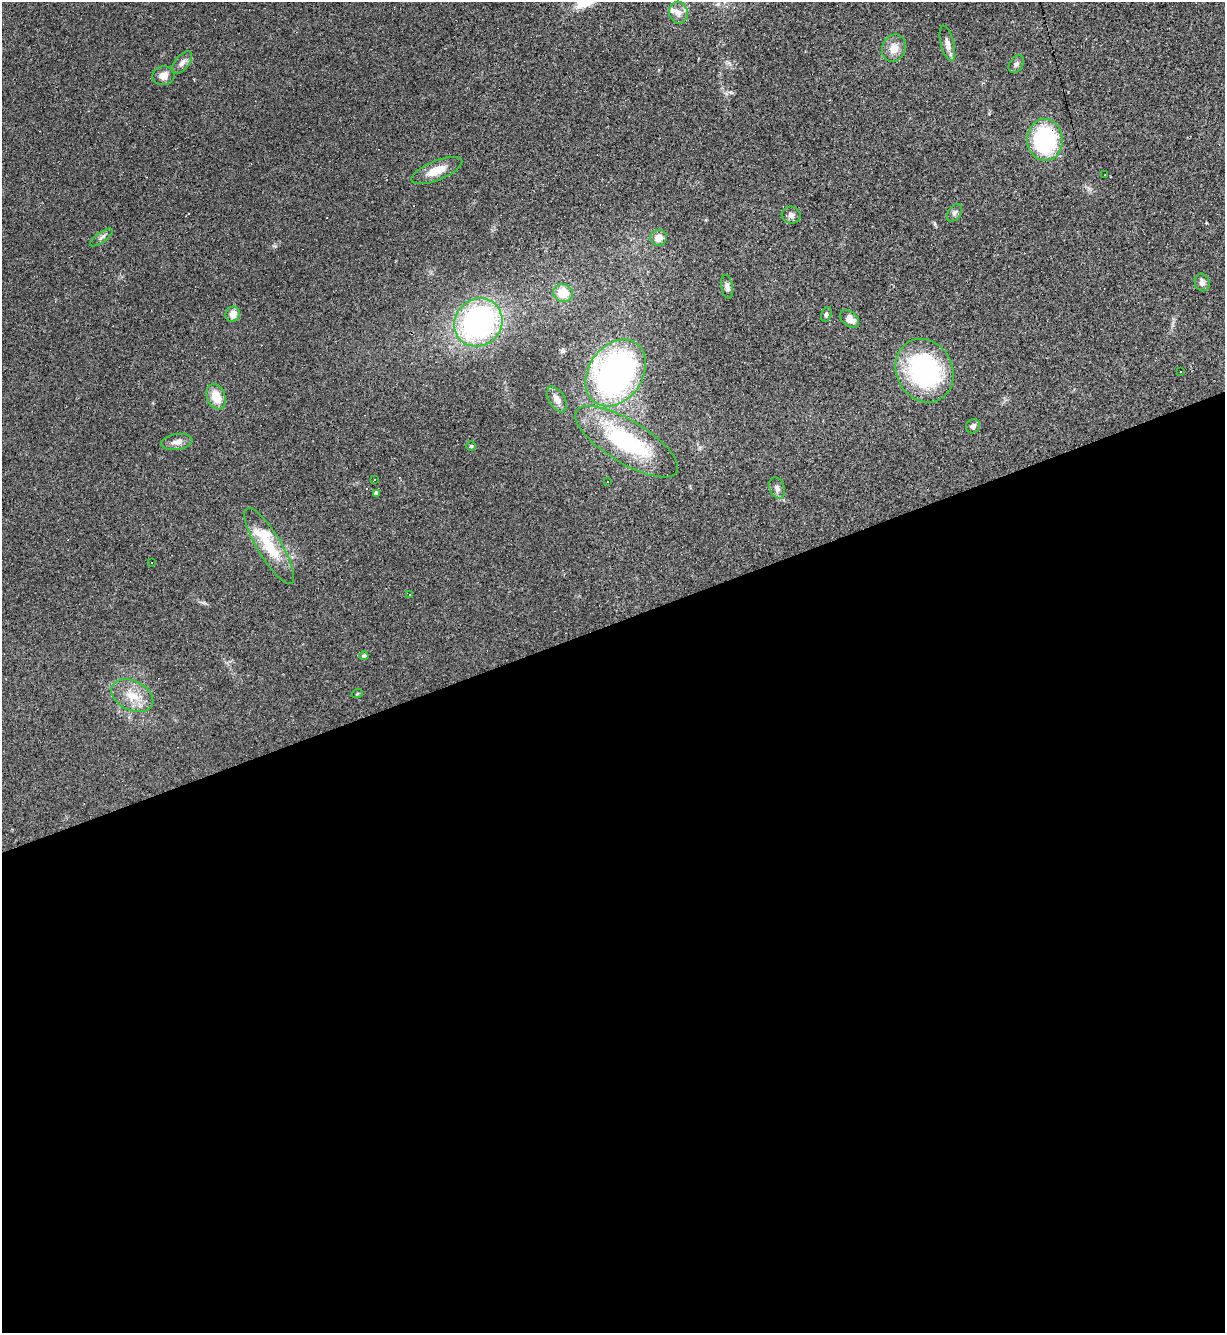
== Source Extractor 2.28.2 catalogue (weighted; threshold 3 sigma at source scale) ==
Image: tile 15 of 4 x 4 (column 3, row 4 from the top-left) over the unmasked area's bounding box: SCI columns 2594-3816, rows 1-1331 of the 5310 x 5323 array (HDU 1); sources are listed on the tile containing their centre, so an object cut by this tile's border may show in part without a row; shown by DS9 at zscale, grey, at full resolution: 1 PNG px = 1 image px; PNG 1227 x 1335 px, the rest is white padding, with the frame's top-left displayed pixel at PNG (2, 2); every listed detection drawn as its Kron ellipse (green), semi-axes under 4 PNG px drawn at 4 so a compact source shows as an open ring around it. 53% of this frame is shown black and not used: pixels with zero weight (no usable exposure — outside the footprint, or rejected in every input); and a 3 px margin inside the footprint's outer edge (the drizzle kernel's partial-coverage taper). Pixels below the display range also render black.
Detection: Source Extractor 2.28.2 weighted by HDU 2 'WHT'; one run over the whole footprint, this tile lists its part. Background 0.0585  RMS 0.0068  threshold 0.0307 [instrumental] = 3 sigma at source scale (4.5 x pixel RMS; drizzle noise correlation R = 1.50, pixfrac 1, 0.05/0.05 arcsec/px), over >= 5 px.
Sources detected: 53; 9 cosmic-ray / hot-pixel residue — neither listed nor drawn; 5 inside a brighter listed object's ellipse — not listed separately; the other 39 listed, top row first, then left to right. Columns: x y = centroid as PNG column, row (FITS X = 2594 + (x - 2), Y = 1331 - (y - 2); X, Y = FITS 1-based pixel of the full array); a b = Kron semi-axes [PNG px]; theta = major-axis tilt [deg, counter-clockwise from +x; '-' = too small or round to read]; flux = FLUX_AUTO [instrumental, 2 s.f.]
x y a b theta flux
678 13 11 9 -75 4.3
947 43 18 6 -76 4.3
894 48 14 11 67 7.5
182 63 13 7 51 3.2
1016 64 9 6 53 2
164 76 11 9 12 5.3
1045 140 21 17 -87 67
437 171 27 9 22 12
1105 175 3 2 - 0.88
954 213 10 6 55 2
791 215 9 8 - 2.7
101 237 13 5 36 2.1
659 238 8 8 - 6.1
1202 283 9 7 -72 3.1
727 287 12 6 -79 3
563 293 10 9 - 12
233 314 7 7 - 6.3
826 314 7 5 74 1.7
850 319 11 7 -43 6
478 322 25 23 45 140
924 371 33 28 -62 95
1181 372 3 2 - 0.88
616 373 36 27 55 210
216 397 13 9 -68 12
557 399 14 8 -60 4.4
973 426 7 7 - 2.6
177 442 16 8 8 4.2
627 442 59 21 -31 76
471 446 5 5 - 0.91
375 479 3 2 - 0.73
607 482 3 3 - 0.56
777 488 11 7 -68 3
376 493 4 4 - 2.2
269 546 43 12 -59 26
151 563 2 2 - 0.58
409 594 3 3 - 21
364 656 4 4 - 1.7
357 694 6 3 20 0.69
132 696 22 14 -26 14